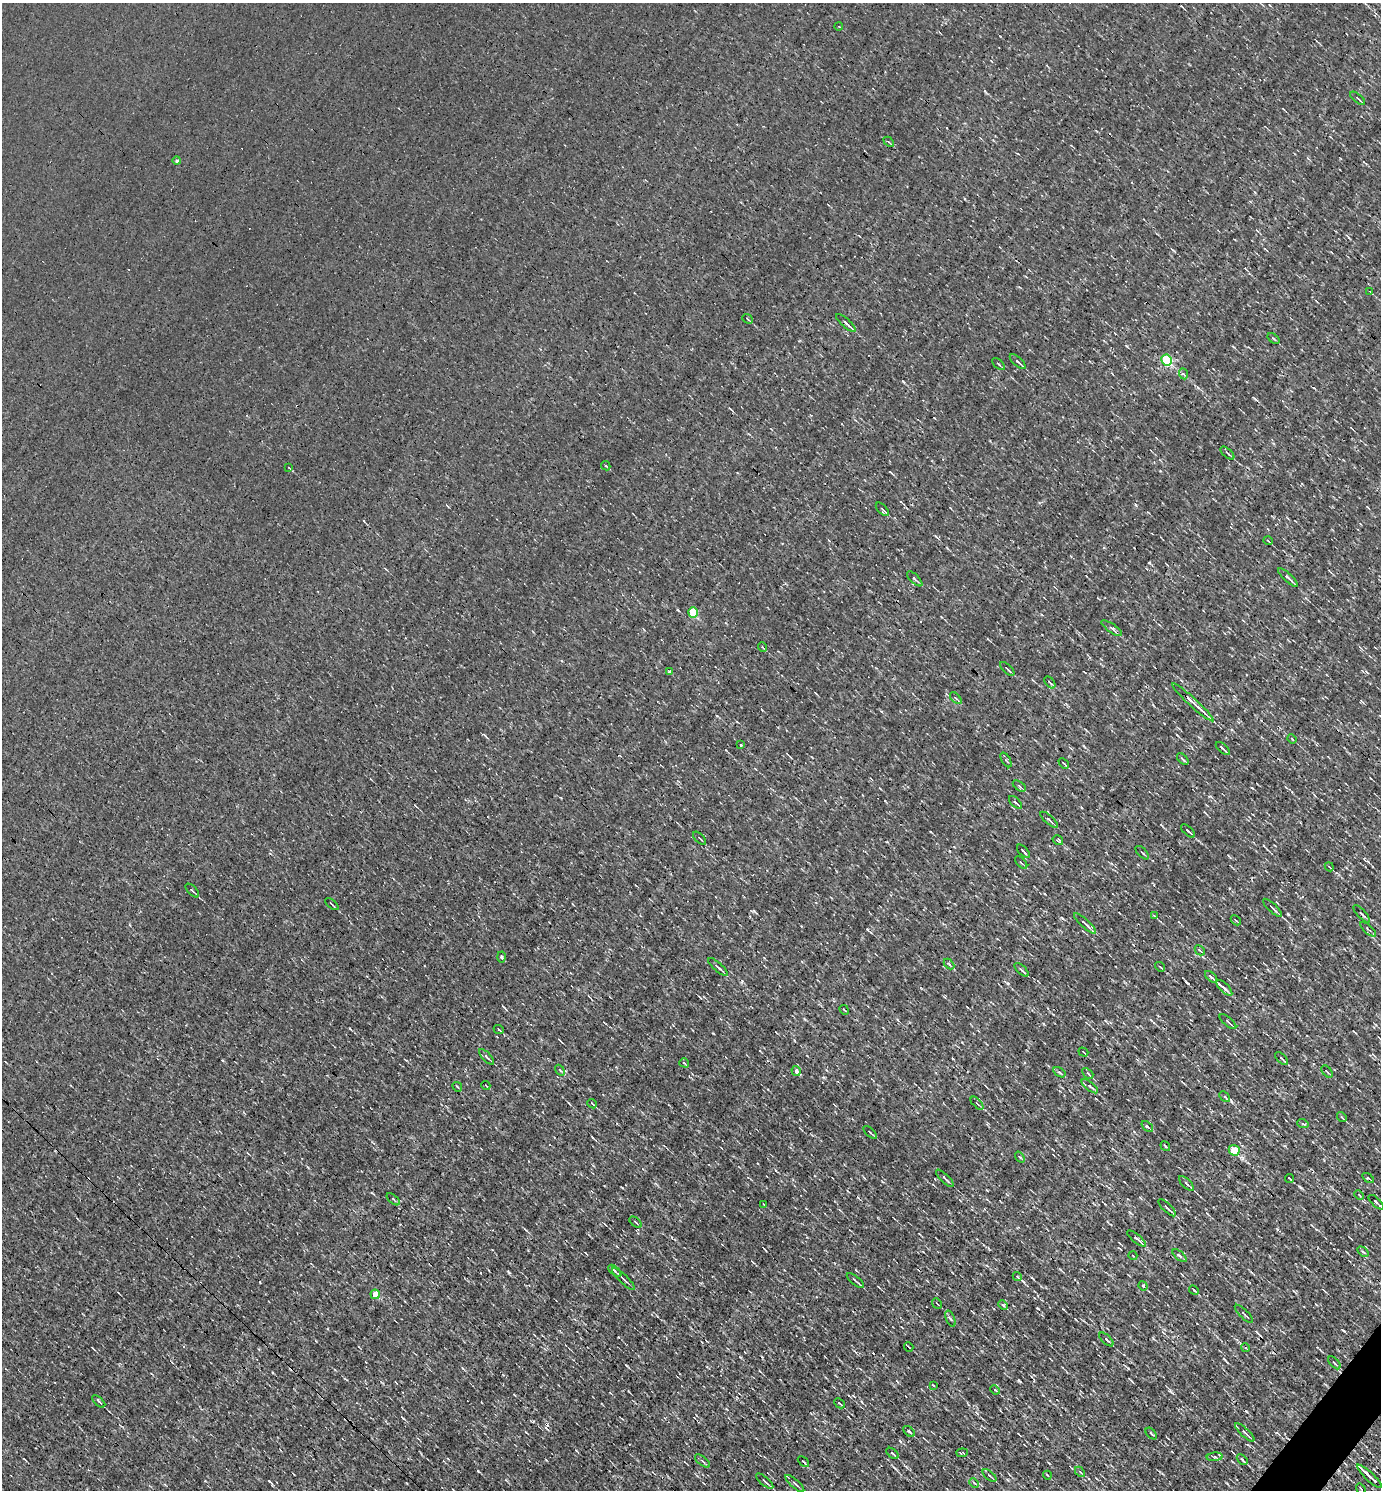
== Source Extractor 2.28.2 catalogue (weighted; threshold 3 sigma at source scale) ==
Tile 6 of 4 x 4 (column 2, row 2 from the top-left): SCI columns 1673-3051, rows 2977-4464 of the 5958 x 5952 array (HDU 1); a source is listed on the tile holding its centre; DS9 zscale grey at full resolution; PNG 1383 x 1492 px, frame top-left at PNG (2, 3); each listed source drawn as its Kron ellipse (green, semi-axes under 4 px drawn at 4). Shown black and unused: <1% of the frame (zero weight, under 3 of 4 exposures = <1% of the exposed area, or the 3 px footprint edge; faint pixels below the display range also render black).
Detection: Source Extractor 2.28.2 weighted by HDU 2 'WHT'; one run over the whole footprint, this tile lists its part. Background 8.66e-04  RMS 0.049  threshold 0.221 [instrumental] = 3 sigma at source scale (4.5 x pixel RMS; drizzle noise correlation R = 1.50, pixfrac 1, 0.05/0.05 arcsec/px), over >= 5 px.
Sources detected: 138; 3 cosmic-ray / hot-pixel residue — neither listed nor drawn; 1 inside a brighter listed object's ellipse — not listed separately; the other 134 listed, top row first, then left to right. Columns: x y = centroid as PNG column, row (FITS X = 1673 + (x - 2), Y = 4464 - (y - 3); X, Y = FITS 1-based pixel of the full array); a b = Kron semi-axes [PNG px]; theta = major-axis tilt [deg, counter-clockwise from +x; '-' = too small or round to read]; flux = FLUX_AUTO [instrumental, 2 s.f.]
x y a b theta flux
839 27 4 2 - 3.5
1358 98 9 2 -39 7.5
889 142 6 3 -44 6.2
177 161 4 4 - 8.5
1370 291 3 2 - 3.7
747 319 5 2 - 4.9
846 323 12 3 -42 14
1274 338 7 3 -38 5.9
1167 360 5 5 - 420
1018 362 10 3 -42 10
998 364 7 2 -40 5.4
1183 374 5 3 - 7.9
1227 453 8 3 -42 9.8
606 466 5 2 - 6.9
289 468 4 2 - 3.2
882 509 8 3 -46 8.3
1268 541 5 2 - 4.6
1288 577 13 3 -43 16
915 579 10 3 -45 9.1
693 613 5 5 - 160
1112 628 12 4 -35 14
763 647 5 3 - 5.1
1007 669 9 2 -44 7.2
669 672 3 3 - 11
1050 682 7 2 -50 5.3
956 698 7 2 -45 5.7
1193 702 28 3 -42 50
1292 739 5 3 - 5.2
741 745 3 3 - 11
1223 748 8 2 -43 7.8
1183 759 7 2 -44 8.8
1006 760 8 3 -58 5.8
1064 763 6 2 -42 8.1
1019 786 7 3 -35 6
1015 802 8 3 -45 8.4
1049 820 11 3 -41 10
1188 831 8 2 -42 9.1
700 838 8 2 -45 5.2
1058 840 5 4 - 7.6
1023 851 8 2 -46 7.7
1142 853 8 2 -45 5.7
1021 863 7 2 -45 5.5
1329 867 5 2 - 4.5
192 891 8 3 -45 7.7
332 904 8 2 -39 5.7
1272 908 12 3 -43 16
1362 914 11 3 -47 9.4
1154 916 4 2 - 4.9
1236 920 6 2 -46 4.9
1085 923 14 3 -43 20
1368 929 10 2 -41 5.9
1200 950 5 3 - 5.6
502 957 5 3 - 5.8
949 964 6 3 -45 6.7
718 967 12 3 -42 13
1160 967 5 3 - 4.9
1022 970 9 2 -43 8.9
1211 977 7 3 -43 12
1224 988 10 4 -44 14
844 1010 5 2 - 3.4
1228 1022 10 3 -40 7.9
499 1030 5 3 - 4.7
1083 1052 5 3 - 5.1
486 1057 10 3 -47 9.2
1282 1058 8 2 -44 6.6
684 1063 5 3 - 4.5
560 1070 6 3 -52 4.4
796 1071 5 4 - 17
1059 1072 7 4 -32 7.5
1327 1072 7 2 -50 4.5
1088 1073 6 2 -44 5.1
486 1085 4 2 - 5.3
1090 1086 10 4 -38 9.6
457 1087 5 3 - 4.8
1225 1097 6 3 -45 7.4
977 1103 8 3 -46 6.1
592 1104 5 3 - 4.6
1342 1117 5 3 - 4.7
1303 1124 6 3 -19 6.4
1147 1126 6 3 -41 7.8
870 1132 8 2 -43 6.6
1165 1146 5 3 - 4.4
1234 1150 5 5 - 96
1020 1157 6 3 -52 5.3
945 1178 12 3 -44 12
1289 1178 5 2 - 4.7
1368 1178 6 3 -36 6.8
1187 1184 10 3 -44 16
1359 1195 5 3 - 4.5
393 1199 8 3 -41 7
1376 1202 10 2 -44 10
764 1205 3 2 - 3.5
1167 1208 11 3 -44 13
635 1222 7 2 -41 5.4
1137 1238 12 3 -40 11
1363 1252 6 3 -37 6
1133 1256 4 3 - 3.3
1180 1256 8 3 -41 7.8
615 1271 8 2 -43 15
1017 1277 5 3 - 7
623 1279 15 2 -44 11
855 1280 10 2 -40 8.1
1143 1286 5 3 - 6.2
1194 1290 5 2 - 4.4
375 1294 5 4 - 82
937 1303 6 2 -49 4.3
1003 1305 5 4 - 5.6
1244 1314 12 2 -45 6.3
950 1319 8 3 -69 7.6
1106 1339 9 3 -44 10
909 1347 5 2 - 5.5
1245 1348 4 3 - 5.7
1334 1363 8 4 -47 8.7
933 1385 3 2 - 3.3
995 1390 5 3 - 5
99 1401 8 3 -41 9.9
840 1403 6 2 -44 9.3
909 1431 7 3 -43 9.9
1245 1432 13 3 -43 12
1151 1434 7 3 -46 6.7
893 1453 7 2 -41 7.3
962 1453 6 2 5 5
1215 1457 8 3 5 8.4
1242 1460 6 3 -44 8.7
702 1461 9 2 -40 7
803 1462 6 3 -45 5.1
1080 1472 6 3 -45 6
989 1475 8 3 -40 7.2
1047 1475 4 2 - 4.1
1370 1476 16 3 -43 43
765 1481 10 3 -41 14
974 1483 5 3 - 5.6
795 1484 12 3 -41 10
1361 1489 5 2 - 6
Unlisted compact peaks at least as high as the median listed source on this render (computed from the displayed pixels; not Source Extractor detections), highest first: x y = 1288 914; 754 911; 269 1481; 1277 1229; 1344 1331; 1128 1368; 742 981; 1187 983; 1136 505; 903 381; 509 1273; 713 1033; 824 1077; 1255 399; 1170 1390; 740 1357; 1127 346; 1285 1146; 618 1337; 717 716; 1160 471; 223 1060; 985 91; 350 1028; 804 1019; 526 1230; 1130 1213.